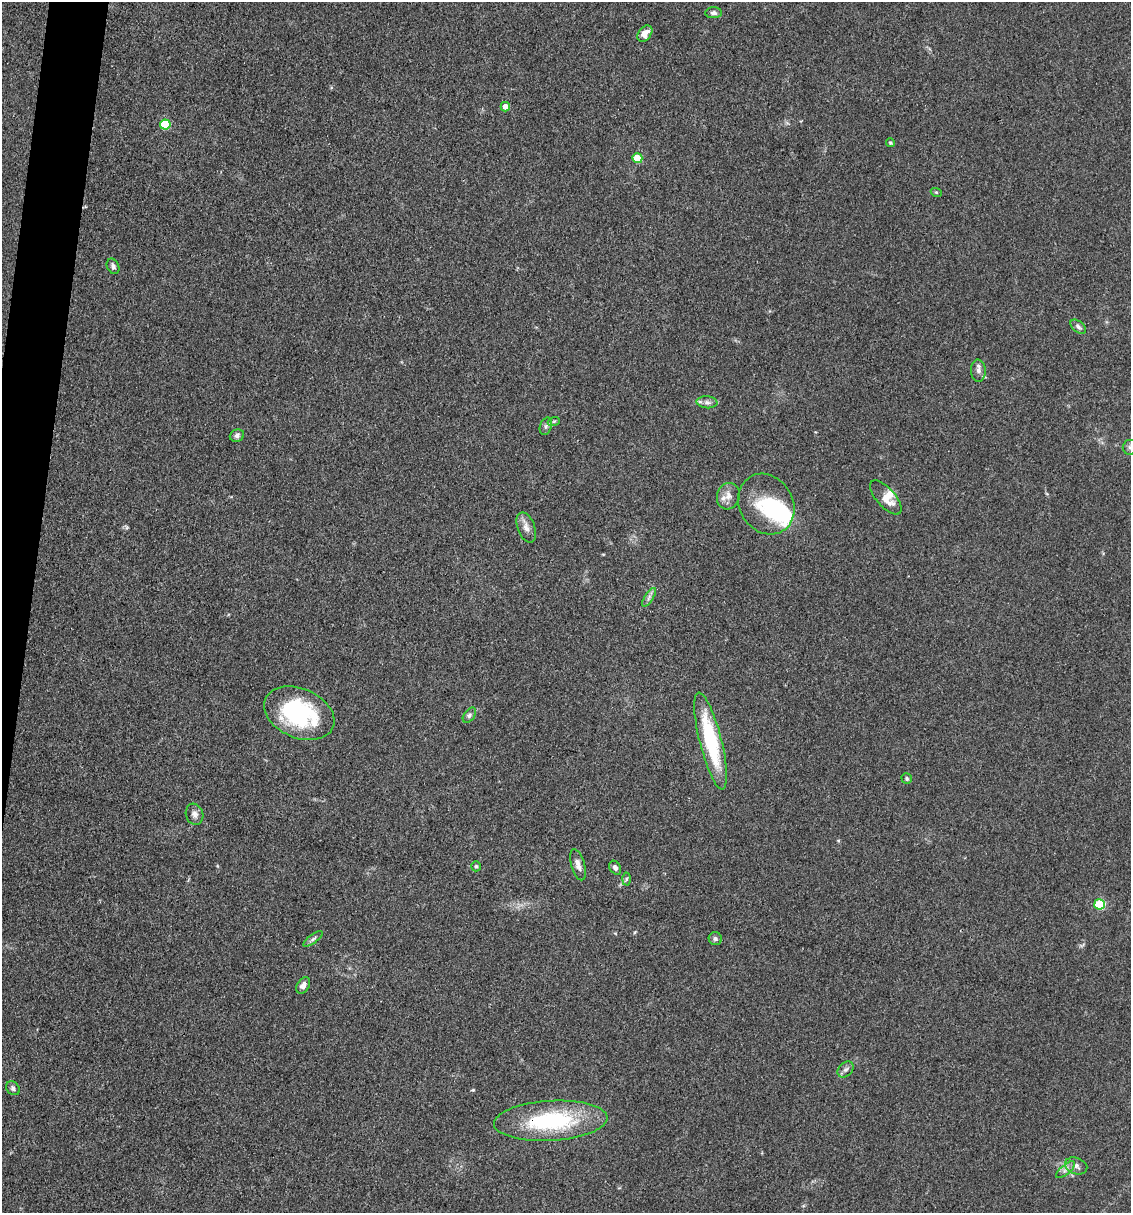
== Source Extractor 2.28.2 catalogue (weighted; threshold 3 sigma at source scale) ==
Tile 7 of 4 x 4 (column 3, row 2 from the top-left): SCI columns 2487-3615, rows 2421-3631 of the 4857 x 4841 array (HDU 1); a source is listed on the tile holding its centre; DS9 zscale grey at full resolution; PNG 1133 x 1215 px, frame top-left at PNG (2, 2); each listed source drawn as its Kron ellipse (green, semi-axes under 4 px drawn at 4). Shown black and unused: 3% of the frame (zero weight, under 3 of 4 exposures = <1% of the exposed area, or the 3 px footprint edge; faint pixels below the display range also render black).
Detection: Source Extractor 2.28.2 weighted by HDU 2 'WHT'; one run over the whole footprint, this tile lists its part. Background 0.11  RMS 0.0062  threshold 0.0281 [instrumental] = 3 sigma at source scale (4.5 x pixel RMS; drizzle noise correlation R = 1.50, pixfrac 1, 0.05/0.05 arcsec/px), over >= 5 px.
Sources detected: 42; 2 inside a brighter object's white glare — neither listed nor drawn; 2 inside a brighter listed object's ellipse — not listed separately; the other 38 listed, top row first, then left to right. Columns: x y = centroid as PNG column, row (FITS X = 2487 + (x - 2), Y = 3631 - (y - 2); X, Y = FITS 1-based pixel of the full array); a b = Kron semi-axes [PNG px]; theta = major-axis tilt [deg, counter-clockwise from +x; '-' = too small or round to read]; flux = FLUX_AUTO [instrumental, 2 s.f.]
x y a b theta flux
714 13 8 5 1 2
645 34 9 6 50 5
505 107 5 4 - 5.7
165 125 5 5 - 33
890 143 4 4 - 0.83
637 158 5 5 - 18
936 192 5 3 - 0.66
113 266 8 6 -64 1.8
1078 327 9 5 -39 1.7
978 371 11 7 -86 2.8
707 402 10 6 -5 2.5
554 421 6 4 19 0.84
546 426 9 6 71 1.6
237 436 7 6 - 2
1130 447 7 7 - 1.9
728 496 13 11 72 4.6
886 497 21 9 -48 7.6
766 504 31 26 -58 34
526 527 16 8 -71 4.3
649 597 10 4 57 1.9
299 713 37 24 -23 70
469 715 8 5 53 1.5
711 741 50 11 -76 49
907 779 5 5 - 0.95
194 814 11 8 -71 2.8
578 865 16 6 -74 3.7
476 866 5 5 - 1.1
615 868 7 5 -57 2.1
626 879 6 4 89 1.1
1100 904 5 5 - 37
313 939 11 4 37 1.7
715 939 6 6 - 1.7
303 985 9 6 57 3.6
846 1070 9 7 43 2.1
13 1088 7 6 - 1.7
551 1121 57 20 3 65
1076 1166 11 8 -20 3
1065 1170 12 4 40 2.4
Overlapping masked pixels (flux is a lower limit): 1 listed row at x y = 551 1121
Isophote crosses this tile's border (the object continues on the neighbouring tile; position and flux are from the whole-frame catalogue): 1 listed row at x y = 1130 447